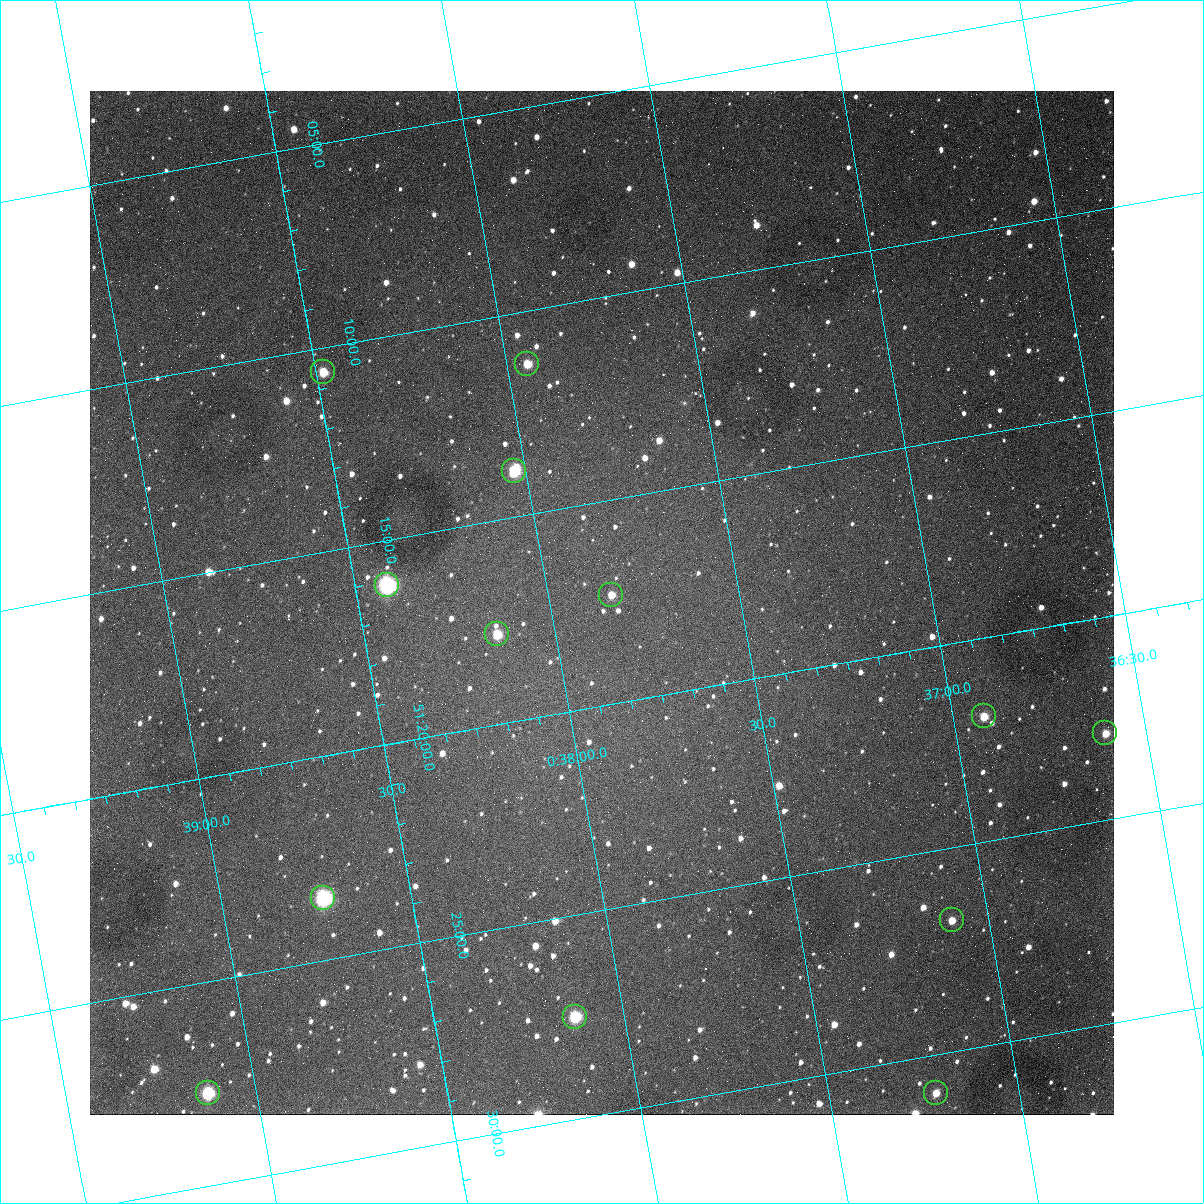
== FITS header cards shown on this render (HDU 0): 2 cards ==
NAXIS1  =                 1024
NAXIS2  =                 1024

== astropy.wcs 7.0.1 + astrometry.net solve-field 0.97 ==
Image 1024 x 1024 px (HDU 0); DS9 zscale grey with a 90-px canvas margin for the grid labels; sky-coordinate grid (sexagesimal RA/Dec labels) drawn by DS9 from the SOLVED WCS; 13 Tycho-2 reference stars matched to detected sources circled (green)
Header WCS: none
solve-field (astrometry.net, Tycho-2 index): SOLVED blind (the file carries no WCS)
Solved WCS: RA---TAN-SIP/DEC--TAN-SIP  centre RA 00:37:52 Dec +51:17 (9.47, +51.29 deg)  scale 1.49 arcsec/px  FOV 25.5' x 25.5'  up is -170 deg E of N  parity flipped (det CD > 0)
(file carries no celestial WCS; the grid is the blind solution)
Tycho-2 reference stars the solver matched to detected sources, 13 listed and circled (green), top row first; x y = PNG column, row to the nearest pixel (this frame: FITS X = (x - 90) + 1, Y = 1024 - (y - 91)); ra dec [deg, ICRS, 3 dp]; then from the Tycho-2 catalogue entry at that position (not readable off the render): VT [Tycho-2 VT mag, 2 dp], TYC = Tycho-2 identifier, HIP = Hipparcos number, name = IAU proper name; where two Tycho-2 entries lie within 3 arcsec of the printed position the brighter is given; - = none
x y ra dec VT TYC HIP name
527 364 9.486 +51.188 10.87 3261-2086-1 - -
323 372 9.620 +51.177 10.71 3261-2090-1 - -
514 471 9.507 +51.231 9.24 3261-2068-1 - -
387 585 9.604 +51.268 7.70 3261-1879-1 3018 -
611 595 9.459 +51.289 11.04 3261-1703-1 - -
497 634 9.538 +51.296 10.24 3261-1493-1 - -
984 716 9.229 +51.365 11.03 3261-2198-1 - -
1105 733 9.152 +51.381 11.06 3261-1519-1 - -
323 898 9.683 +51.391 7.88 3261-1837-1 - -
952 920 9.274 +51.446 10.91 3261-1253-1 - -
575 1017 9.532 +51.458 9.03 3261-1423-1 - -
208 1093 9.782 +51.462 9.45 3261-1155-1 - -
936 1093 9.305 +51.516 11.13 3261-2117-1 - -